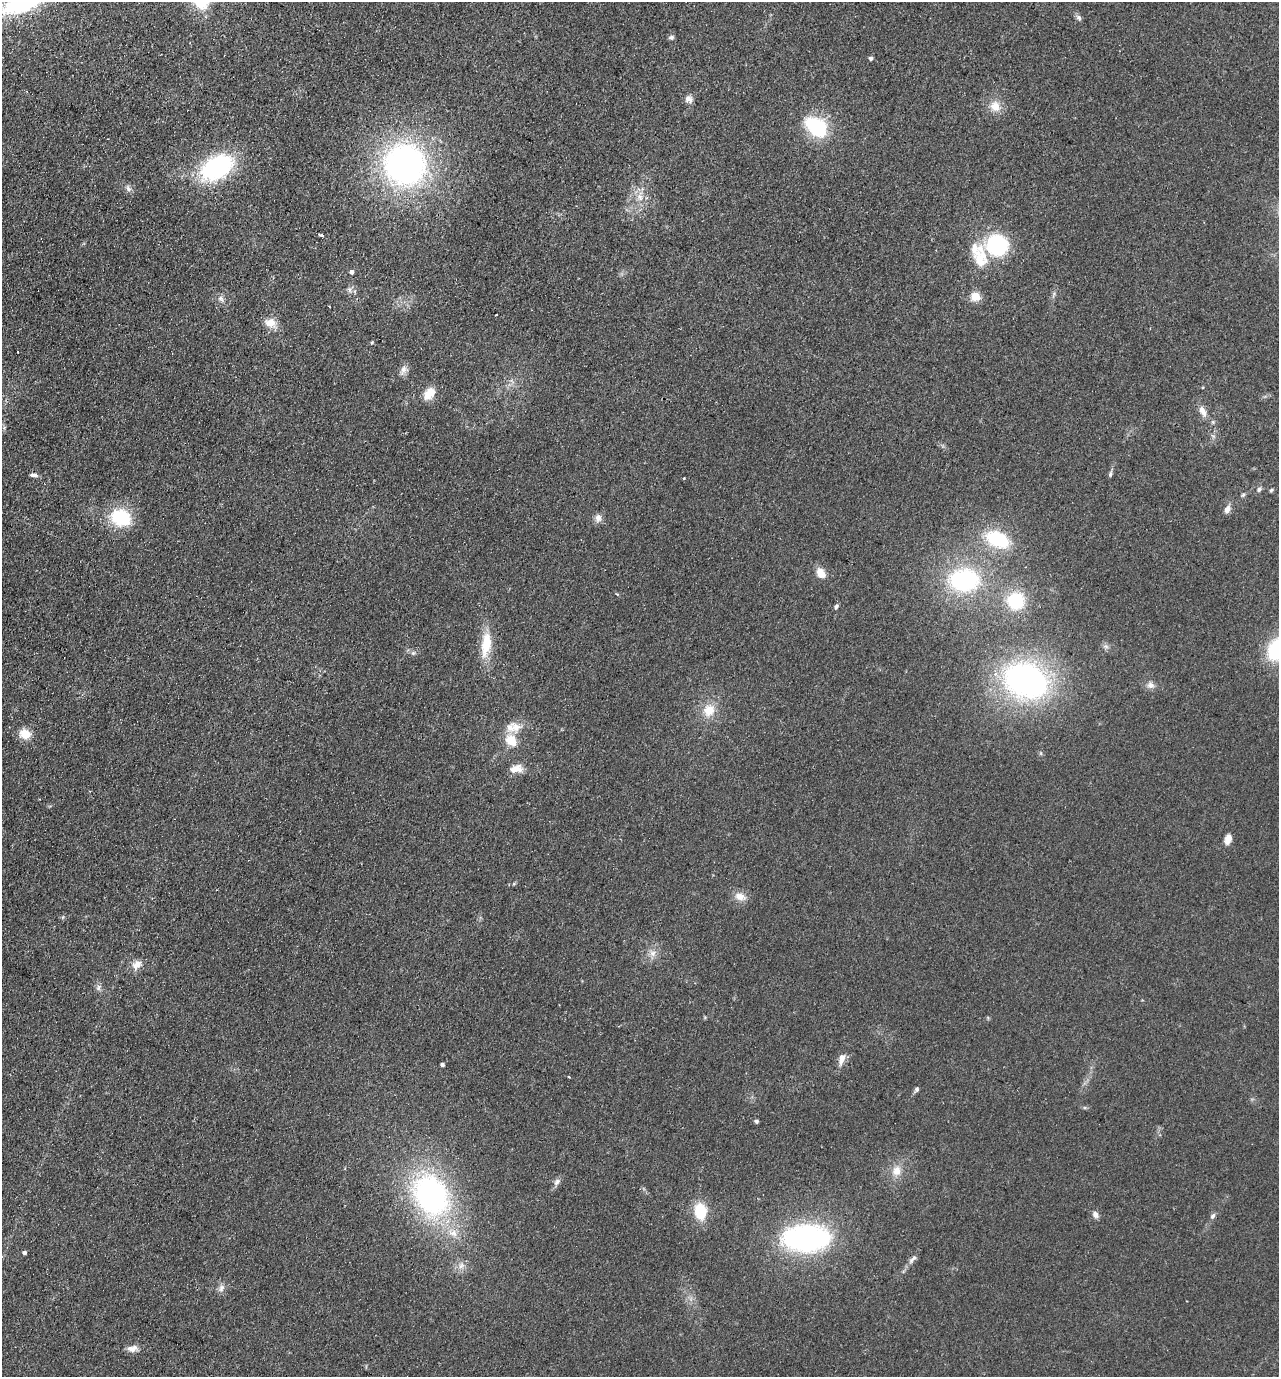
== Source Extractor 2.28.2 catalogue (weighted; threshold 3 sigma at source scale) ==
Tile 11 of 4 x 4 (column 3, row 3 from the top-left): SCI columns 2877-4153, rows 1401-2775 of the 5623 x 5549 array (HDU 1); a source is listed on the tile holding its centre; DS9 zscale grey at full resolution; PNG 1281 x 1379 px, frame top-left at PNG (2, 2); no overlay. Shown black and unused: <1% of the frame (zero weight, under 2 of 3 exposures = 3% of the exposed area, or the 3 px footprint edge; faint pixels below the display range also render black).
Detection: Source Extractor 2.28.2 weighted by HDU 2 'WHT'; one run over the whole footprint, this tile lists its part. Background 0.123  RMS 0.011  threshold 0.05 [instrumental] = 3 sigma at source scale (4.5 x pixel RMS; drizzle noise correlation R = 1.50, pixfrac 1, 0.05/0.05 arcsec/px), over >= 5 px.
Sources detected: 80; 1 inside a brighter object's white glare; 2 cosmic-ray / hot-pixel residue — not listed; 4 inside a brighter listed object's ellipse — not listed separately; the other 73 listed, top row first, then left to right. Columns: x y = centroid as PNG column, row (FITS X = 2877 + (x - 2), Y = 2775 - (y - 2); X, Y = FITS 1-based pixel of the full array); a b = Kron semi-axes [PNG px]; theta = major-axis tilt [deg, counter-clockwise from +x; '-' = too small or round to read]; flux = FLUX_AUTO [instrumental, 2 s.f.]
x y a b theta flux
23 3 45 17 22 120
1079 18 8 6 -57 3.2
671 37 7 6 - 2.3
871 58 5 5 - 2.4
688 99 10 8 -36 5.2
995 106 15 12 -56 13
818 128 17 15 -62 75
405 165 36 35 - 370
217 168 29 19 31 150
128 188 10 6 -59 4
640 197 11 7 -88 7
321 235 4 3 - 4.3
997 245 17 16 - 110
980 261 25 16 -59 24
352 272 4 4 - 4.3
349 290 9 4 -82 2.7
976 296 6 6 - 25
221 299 10 7 -50 4.2
496 315 2 2 - 1
270 323 17 12 -25 12
372 343 5 3 - 1.4
403 370 16 7 70 5.8
429 393 16 10 50 16
1203 411 15 7 -64 8.4
4 428 7 4 56 1.7
1110 474 8 4 77 2.2
34 475 11 5 -7 3.2
684 478 3 3 - 2.1
1259 490 7 6 - 2.7
1271 490 5 5 - 1.7
1243 495 6 5 - 1.8
1227 510 11 7 67 6.1
121 518 16 12 -23 71
598 518 10 9 - 6
997 539 22 13 -24 71
821 573 12 9 -53 12
964 580 19 14 0 160
1016 601 15 15 - 58
836 607 7 5 76 2.3
486 644 35 13 83 29
1277 649 27 18 59 65
413 653 6 5 - 2.3
1026 681 39 28 -24 340
1150 685 10 9 - 5.6
709 710 15 13 61 19
516 727 17 15 -54 14
25 734 13 12 - 14
511 740 11 9 -47 21
515 769 19 10 29 11
1228 839 13 8 77 7.6
514 884 5 4 - 1.3
216 890 3 2 - 0.71
740 897 17 10 -16 10
63 917 6 4 71 1.3
653 953 10 9 - 6.5
136 965 15 11 50 9.1
99 987 9 6 61 3.4
842 1059 14 7 74 8.7
442 1065 4 3 - 3.5
917 1089 6 5 - 2.5
756 1121 5 4 - 1.8
896 1171 14 12 79 13
557 1182 11 7 52 4.5
431 1195 46 34 -61 250
700 1211 19 13 -83 32
1095 1214 9 7 -59 4.5
1213 1216 7 6 - 3.1
806 1238 40 23 2 240
24 1253 4 3 - 2.9
913 1259 17 6 47 4.9
461 1266 11 7 38 5.9
221 1288 11 7 71 4.8
132 1348 14 8 10 6.6
Isophote crosses this tile's border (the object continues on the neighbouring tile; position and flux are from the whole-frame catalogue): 2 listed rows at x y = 23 3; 1277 649